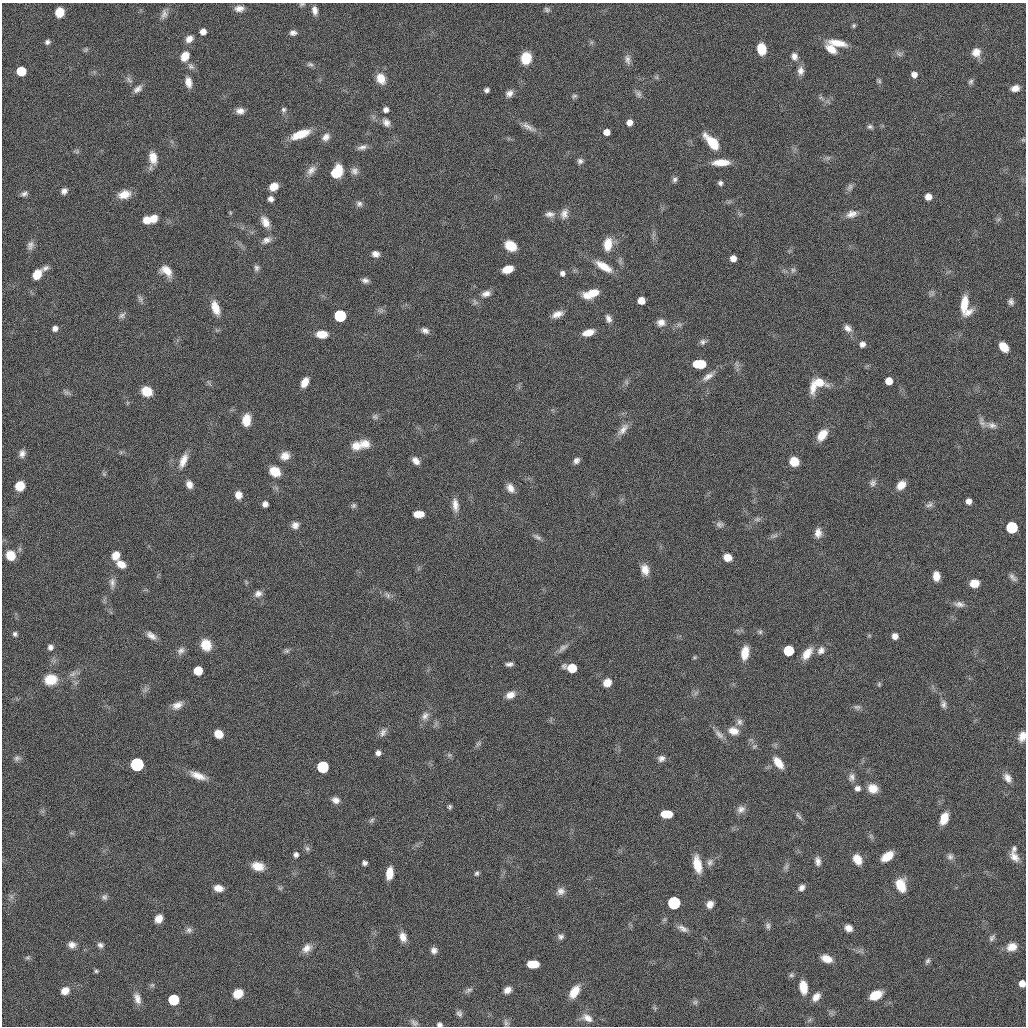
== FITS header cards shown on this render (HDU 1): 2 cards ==
NAXIS1  =                 2048 / length of original image axis
NAXIS2  =                 2048 / length of original image axis

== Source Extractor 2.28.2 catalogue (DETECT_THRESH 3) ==
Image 2048 x 2048 px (HDU 1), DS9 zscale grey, zoomed out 1/2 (1 PNG px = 2 x 2 image px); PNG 1028 x 1028 px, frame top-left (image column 1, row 2047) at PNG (2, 3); no overlay
Background 21.4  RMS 320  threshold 952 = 3 sigma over >= 5 px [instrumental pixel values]
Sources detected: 322; all 322 listed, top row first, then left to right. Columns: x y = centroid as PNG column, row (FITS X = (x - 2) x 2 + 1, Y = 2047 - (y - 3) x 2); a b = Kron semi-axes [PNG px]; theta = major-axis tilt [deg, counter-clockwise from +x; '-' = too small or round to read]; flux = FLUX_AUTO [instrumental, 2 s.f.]
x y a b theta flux
302 4 7 5 17 1.5e+05
239 8 10 7 5 5.4e+05
547 9 8 6 1 2.0e+05
315 10 9 6 -79 4.6e+05
140 11 4 2 - 6.4e+04
59 12 8 7 - 1.7e+06
164 14 13 8 56 4.5e+05
854 25 6 5 - 1.4e+05
203 32 5 5 - 5.8e+05
293 33 8 6 -1 3.2e+05
189 39 8 7 - 5.4e+05
47 42 6 5 - 2.4e+05
591 42 6 6 - 1.6e+05
837 43 23 7 -11 1.3e+06
86 49 8 6 3 1.7e+05
761 49 9 7 -80 1.8e+06
831 49 14 8 -36 9.9e+05
976 52 11 10 - 7.9e+05
900 53 7 4 -15 1.9e+05
185 56 10 7 58 1.2e+06
794 56 10 8 -67 4.8e+05
526 58 10 9 - 1.9e+06
627 59 13 8 -81 4.1e+05
310 64 8 6 -20 2.0e+05
191 66 12 7 -43 3.3e+05
21 71 6 6 - 3.7e+06
800 71 13 8 82 5.3e+05
94 72 5 3 - 9.2e+04
914 74 5 5 - 5.0e+05
656 77 7 5 19 1.4e+05
381 78 13 10 -65 1.0e+06
129 79 10 7 -64 2.8e+05
879 81 8 5 -28 1.5e+05
971 81 8 6 70 2.2e+05
188 82 12 7 -78 6.8e+05
1015 88 9 6 14 6.1e+05
138 89 14 7 42 4.5e+05
486 90 5 5 - 2.5e+05
509 93 9 7 38 4.1e+05
638 94 10 7 -60 2.9e+05
574 96 7 6 - 1.7e+05
821 98 9 4 -23 2.2e+05
283 110 7 6 - 2.2e+05
386 110 5 5 - 3.7e+05
240 111 9 7 -1 5.1e+05
629 122 5 5 - 5.5e+05
386 123 11 8 -40 4.7e+05
870 126 8 6 -62 2.2e+05
528 127 22 7 -29 5.8e+05
606 132 5 5 - 7.1e+05
300 134 21 7 20 1.8e+06
326 137 9 7 57 4.7e+05
1023 140 6 5 - 1.1e+05
712 142 19 8 -48 2.2e+06
362 147 14 6 11 4.2e+05
795 149 5 2 - 8.6e+04
77 151 7 6 - 1.5e+05
153 158 16 8 89 1.0e+06
825 158 8 4 -3 2.3e+05
580 161 7 7 - 2.8e+05
721 162 18 7 2 1.3e+06
311 170 15 8 52 5.3e+05
354 171 10 9 - 4.2e+05
336 172 11 8 55 3.2e+06
674 179 9 6 49 2.6e+05
720 183 5 5 - 2.3e+05
274 187 9 7 35 9.0e+05
850 187 11 7 61 3.0e+05
64 191 7 6 - 3.8e+05
24 193 9 6 3 2.9e+05
124 194 14 9 16 1.0e+06
928 197 5 5 - 7.1e+05
271 199 6 6 - 3.4e+05
728 201 5 3 - 8.9e+04
359 204 9 7 -50 3.2e+05
662 207 4 3 - 8.8e+04
230 213 5 4 - 9.4e+04
550 214 13 8 2 4.4e+05
564 214 14 9 75 5.7e+05
740 214 9 3 -17 1.6e+05
852 214 17 8 17 6.5e+05
153 218 10 8 46 8.5e+05
999 219 8 6 17 1.9e+05
147 220 8 7 - 8.2e+05
265 222 15 9 -61 7.9e+05
654 233 9 4 61 1.7e+05
266 240 12 7 23 4.5e+05
608 244 14 9 77 1.3e+06
30 245 12 8 72 4.1e+05
510 246 11 8 -33 1.9e+06
376 254 8 6 -13 4.4e+05
733 258 5 5 - 6.4e+05
621 261 10 4 -57 2.0e+05
604 266 22 8 -31 1.3e+06
45 268 9 6 31 2.8e+05
257 268 9 6 80 2.3e+05
507 269 9 6 18 1.6e+06
793 270 8 6 53 2.3e+05
167 271 14 9 -41 1.0e+06
562 273 5 5 - 2.9e+05
37 274 9 7 55 1.3e+06
365 280 9 6 -19 3.1e+05
486 293 14 8 22 5.3e+05
591 294 14 7 19 1.5e+06
932 294 7 4 -11 1.7e+05
140 299 12 6 -78 2.5e+05
641 300 6 6 - 1.0e+06
1011 302 8 7 - 2.9e+05
964 304 18 7 84 1.6e+06
215 308 17 8 -71 1.2e+06
381 310 9 7 54 2.5e+05
968 312 15 7 33 6.5e+05
557 314 14 7 25 6.5e+05
122 315 9 7 47 2.5e+05
340 316 6 6 - 1.8e+07
608 319 10 7 -74 3.8e+05
661 322 9 8 - 5.3e+05
679 325 11 6 57 2.7e+05
55 328 6 6 - 3.9e+05
848 328 12 8 -51 4.8e+05
425 331 10 6 -20 3.6e+05
588 333 11 6 15 9.1e+05
322 334 10 7 -1 1.2e+06
178 341 4 2 - 6.0e+04
703 342 10 6 16 2.8e+05
862 344 6 5 - 4.0e+05
1004 347 9 6 -49 1.5e+06
699 364 9 6 0 3.4e+06
737 365 13 5 -62 3.1e+05
867 366 4 2 - 6.1e+04
708 377 17 7 33 5.6e+05
889 381 6 6 - 1.1e+06
305 382 10 6 63 9.4e+05
819 382 14 7 -17 1.6e+06
209 383 9 5 -63 1.9e+05
626 383 8 6 -57 2.1e+05
519 387 5 2 - 7.9e+04
813 387 18 8 86 9.5e+05
147 391 10 9 - 1.5e+06
66 392 10 6 -50 2.5e+05
232 410 6 3 7 1.1e+05
552 410 6 2 -32 7.8e+04
376 416 8 7 - 2.3e+05
246 420 12 8 85 1.2e+06
982 422 14 7 -68 4.1e+05
992 425 15 7 -4 4.9e+05
623 429 21 8 50 7.0e+05
822 435 12 8 54 1.2e+06
365 444 13 10 -9 8.2e+05
356 446 12 10 8 8.7e+05
122 452 5 4 - 1.2e+05
22 453 9 7 79 3.8e+05
285 456 12 10 0 7.9e+05
183 461 20 8 66 9.2e+05
416 461 10 6 -44 5.5e+05
576 461 8 6 43 3.5e+05
794 461 7 7 - 1.3e+06
275 471 11 9 -33 1.5e+06
104 473 7 5 81 1.5e+05
873 483 10 8 76 3.3e+05
189 484 9 6 -66 5.6e+05
901 485 11 8 47 8.9e+05
20 486 8 7 - 1.4e+06
276 488 4 3 - 1.1e+05
510 488 12 7 -52 6.0e+05
238 495 8 7 - 6.9e+05
622 500 6 3 -45 8.4e+04
969 501 6 5 - 4.9e+05
265 504 5 5 - 3.9e+05
455 505 17 8 -82 7.3e+05
929 505 10 7 30 2.9e+05
353 506 7 6 - 2.0e+05
419 514 9 5 0 1.2e+06
757 519 6 3 45 1.2e+05
720 524 11 7 -24 2.7e+05
295 525 8 7 - 4.8e+05
1012 527 6 6 - 1.3e+07
818 533 11 8 77 5.9e+05
774 536 12 5 19 2.3e+05
537 537 12 6 -35 3.1e+05
10 555 10 9 - 1.3e+06
116 555 9 8 - 8.8e+05
728 557 7 6 - 9.3e+05
121 564 10 7 -27 8.4e+05
645 569 13 8 -72 8.1e+05
936 576 9 6 -87 8.4e+05
1013 577 12 6 -48 3.4e+05
247 582 8 4 -37 1.3e+05
112 583 15 7 87 4.2e+05
974 583 8 6 4 1.3e+06
258 594 10 8 26 4.4e+05
387 595 10 6 -44 2.8e+05
105 600 8 4 -85 1.5e+05
959 604 16 7 -7 4.4e+05
739 630 8 5 29 1.7e+05
760 632 6 6 - 1.6e+05
15 634 6 5 - 2.0e+05
151 636 14 7 -33 5.5e+05
869 636 6 5 - 1.2e+05
895 636 5 5 - 4.7e+05
206 645 11 10 - 1.4e+06
50 647 5 5 - 2.9e+05
563 647 15 6 31 3.6e+05
287 650 8 6 7 2.1e+05
821 650 10 8 58 4.8e+05
181 651 12 8 51 4.0e+05
788 651 6 6 - 6.5e+06
745 653 13 7 82 1.3e+06
807 654 16 8 54 1.1e+06
694 657 5 5 - 1.1e+05
509 664 9 5 0 3.1e+05
572 668 8 6 -13 2.7e+06
198 671 6 6 - 2.9e+06
74 674 12 6 32 3.8e+05
51 679 13 11 8 1.7e+06
607 683 8 7 - 9.3e+05
879 684 6 5 - 1.1e+05
145 689 10 7 39 2.5e+05
695 692 8 6 64 2.2e+05
510 695 11 8 24 6.9e+05
16 699 4 2 - 5.8e+04
943 704 11 7 -68 3.2e+05
177 705 15 9 23 6.7e+05
857 707 10 6 1 2.7e+05
425 716 13 9 58 5.2e+05
739 722 10 8 -70 3.3e+05
436 724 5 2 - 1.0e+05
733 731 13 9 -19 8.2e+05
383 732 11 8 40 4.0e+05
218 734 7 6 - 1.2e+06
719 735 19 6 -48 4.7e+05
1022 736 10 7 74 7.8e+05
478 744 9 6 66 2.0e+05
754 746 7 6 - 1.6e+05
378 753 5 5 - 3.4e+05
449 755 8 6 -36 1.9e+05
17 758 9 8 - 2.9e+05
661 758 10 8 20 4.0e+05
778 763 15 7 -53 1.2e+06
137 764 6 6 - 5.2e+07
323 767 6 6 - 1.5e+07
198 776 21 8 -20 9.8e+05
852 777 12 8 -81 4.1e+05
1008 778 12 7 -54 5.1e+05
857 788 7 7 - 3.8e+05
873 788 12 10 -22 1.0e+06
336 800 9 7 -17 4.5e+05
450 807 6 5 - 1.5e+05
741 809 11 9 27 4.8e+05
667 814 9 6 0 2.0e+06
799 817 11 6 -47 2.4e+05
944 818 12 7 69 1.5e+06
372 821 8 6 67 1.9e+05
72 833 8 3 -33 1.2e+05
871 836 7 5 -66 1.6e+05
417 845 8 4 35 1.6e+05
307 849 8 7 - 2.3e+05
1014 849 9 7 67 2.7e+05
296 855 6 6 - 3.0e+05
887 856 12 7 36 1.5e+06
950 857 10 9 - 3.4e+05
1014 857 15 9 -47 6.9e+05
857 859 11 8 -60 1.1e+06
818 861 10 7 -86 4.1e+05
710 862 11 8 66 4.0e+05
365 863 5 5 - 2.7e+05
697 864 19 8 -78 1.6e+06
258 866 13 9 -12 1.1e+06
787 866 7 6 - 2.1e+05
389 873 11 6 82 1.2e+06
476 873 6 6 - 2.0e+05
901 885 13 9 -67 1.8e+06
802 887 8 5 45 3.7e+05
218 888 9 6 -7 7.5e+05
280 888 6 5 - 1.3e+05
561 891 11 9 47 4.7e+05
11 897 8 5 -31 1.7e+05
104 897 8 8 - 2.7e+05
674 903 6 6 - 2.9e+07
710 904 9 7 53 5.9e+05
159 919 8 7 - 8.1e+05
665 920 6 5 - 1.4e+05
768 926 8 7 - 2.5e+05
683 928 15 7 -27 4.6e+05
848 928 9 6 -33 5.7e+05
189 930 10 7 -18 3.1e+05
403 937 12 8 -69 7.0e+05
560 937 8 6 38 2.7e+05
992 938 10 7 69 2.7e+05
72 945 10 8 -21 5.2e+05
100 945 8 6 -27 2.7e+05
1012 947 12 9 16 8.9e+05
307 948 14 9 39 6.5e+05
434 950 8 8 - 4.0e+05
861 952 5 2 - 8.5e+04
28 957 8 5 19 1.5e+05
827 959 11 7 -19 9.5e+05
928 961 8 6 57 2.2e+05
533 964 9 6 -1 2.1e+06
96 971 6 5 - 1.6e+05
791 975 8 6 40 1.9e+05
1022 983 6 6 - 7.6e+05
152 985 9 6 23 1.9e+05
803 987 13 7 -81 1.5e+06
468 990 12 6 34 2.8e+05
507 990 9 7 44 5.4e+05
65 991 8 7 - 8.0e+05
574 992 15 8 59 1.3e+06
238 994 9 7 30 1.5e+06
876 995 11 7 26 2.0e+06
816 997 9 6 50 5.9e+05
137 998 15 8 -74 6.5e+05
174 1000 6 6 - 8.2e+06
695 1002 9 6 -69 2.2e+05
655 1007 6 5 - 1.3e+05
459 1013 10 6 -43 2.7e+05
830 1013 8 4 -70 1.6e+05
587 1018 13 8 -25 6.0e+05
809 1020 8 5 43 1.5e+05
414 1023 10 7 -21 2.9e+05
439 1024 5 4 - 2.0e+05
506 1024 7 6 - 1.9e+05
At the frame edge (FLAGS 8, measured only in part): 4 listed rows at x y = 302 4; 1022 736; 1022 983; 439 1024